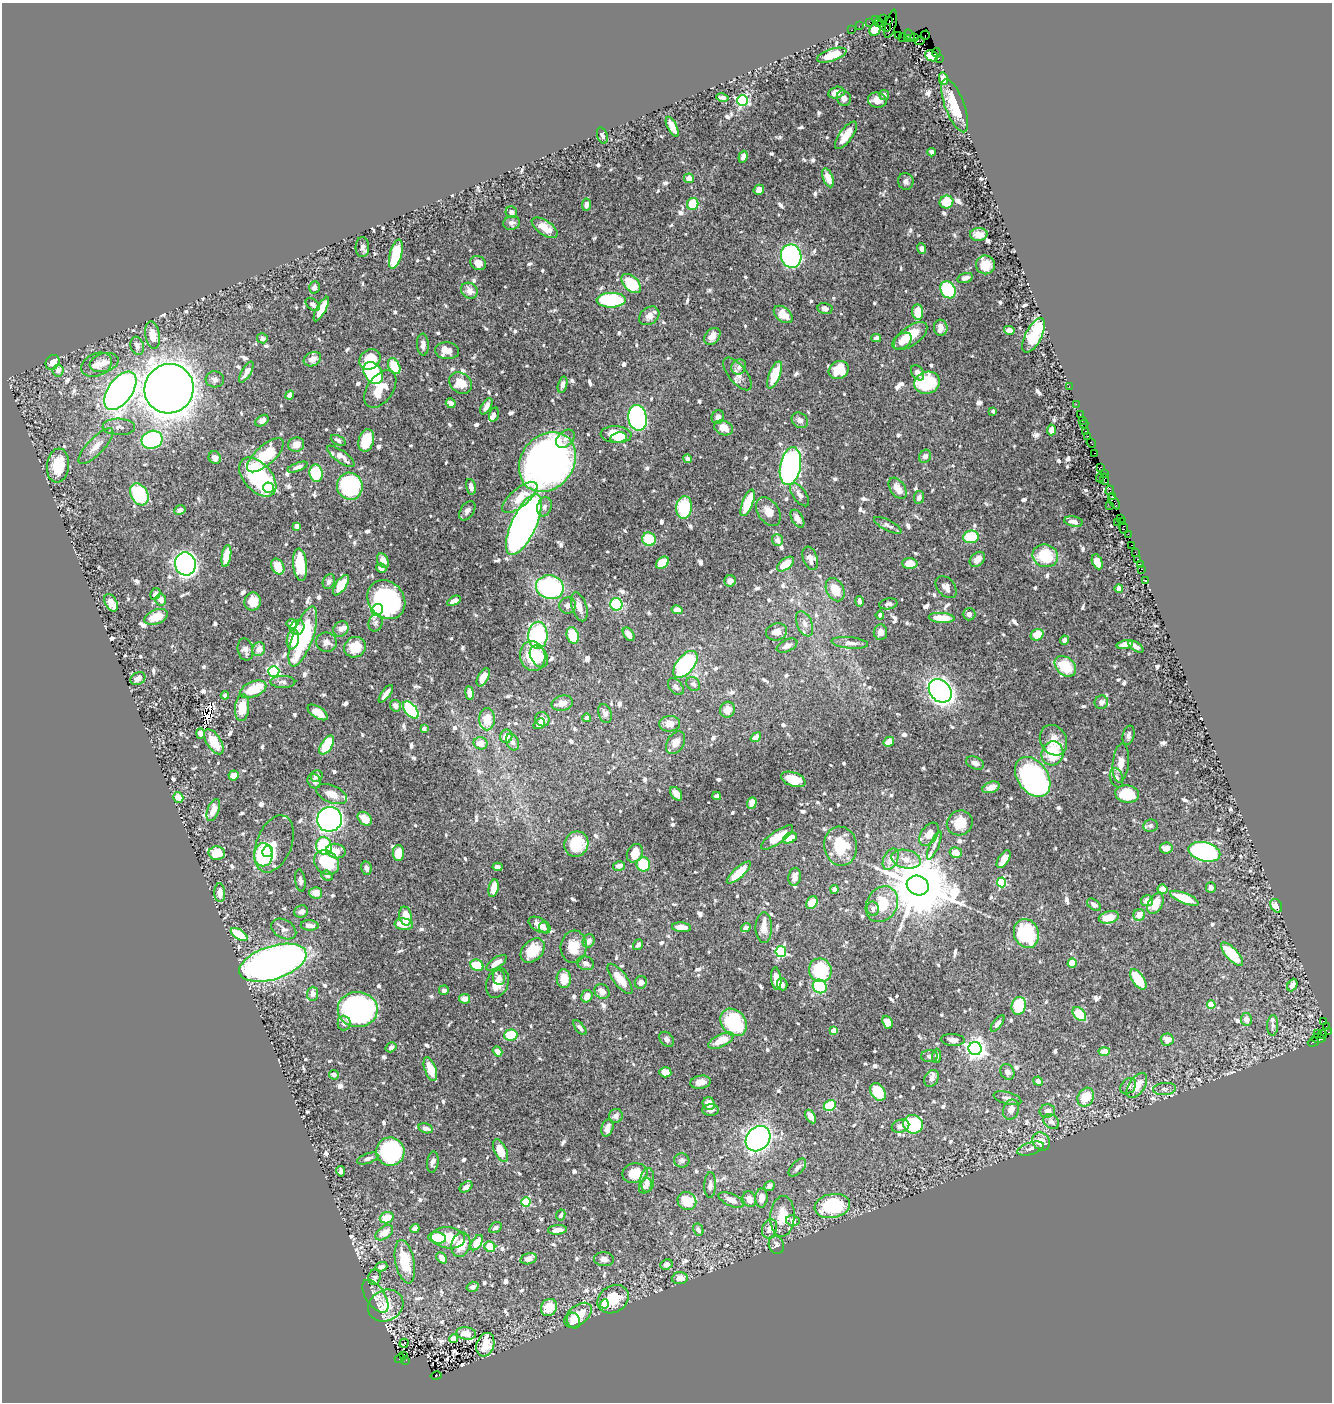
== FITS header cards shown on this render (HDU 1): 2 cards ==
NAXIS1  =                 1330
NAXIS2  =                 1400

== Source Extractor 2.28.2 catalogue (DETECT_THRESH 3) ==
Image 1330 x 1400 px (HDU 1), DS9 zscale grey, 1 PNG px = 1 image px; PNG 1334 x 1404 px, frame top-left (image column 1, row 1400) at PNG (2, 3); each listed source drawn as its Kron ellipse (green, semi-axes under 4 px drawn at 4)
Background 0.477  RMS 0.0091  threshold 0.0274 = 3 sigma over >= 5 px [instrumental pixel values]
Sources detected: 924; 3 with non-positive FLUX_AUTO (blend fragments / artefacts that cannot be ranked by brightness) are neither listed nor drawn; of the other 921, the 500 brightest by FLUX_AUTO listed and drawn (421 fainter detections omitted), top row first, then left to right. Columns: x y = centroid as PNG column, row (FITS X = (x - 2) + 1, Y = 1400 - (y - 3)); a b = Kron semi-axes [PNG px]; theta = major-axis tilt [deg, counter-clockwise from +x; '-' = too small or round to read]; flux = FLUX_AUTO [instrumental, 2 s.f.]
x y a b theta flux
876 19 3 3 - 22
884 19 3 2 - 20
889 20 2 2 - 52
869 22 3 2 - 17
878 22 4 2 - 16
891 24 15 5 75 24
859 26 2 2 - 5.9
886 28 3 2 - 270
851 30 2 2 - 5.2
875 30 6 5 - 11
909 35 6 3 -58 27
925 35 5 3 - 18
899 36 3 2 - 13
903 37 2 2 - 7.8
915 37 3 3 - 10
907 38 2 2 - 7.4
920 41 5 3 - 130
936 53 4 2 - 16
832 55 15 6 19 17
931 56 7 5 -25 22
939 58 3 2 - 6.5
943 79 6 4 -78 3.9
836 93 8 6 13 5.9
884 95 5 5 - 2.1
722 98 6 3 -12 2
844 98 8 7 - 3.4
877 100 9 7 -13 6.6
742 101 5 5 - 85
955 106 28 9 -69 18
672 127 11 4 -63 8.3
846 135 16 6 54 13
602 136 8 5 -70 2.3
932 152 4 4 - 3.2
743 157 6 4 71 3.8
689 178 5 5 - 5.7
828 178 10 5 -68 8.8
906 181 8 8 - 2.5
759 190 5 5 - 4.9
946 202 7 6 - 17
693 204 6 5 - 20
586 205 6 4 84 2.6
511 212 6 5 - 3.5
512 223 8 6 12 3
545 228 15 7 -34 8.8
979 234 9 6 3 4.8
362 247 10 7 87 2.5
921 249 5 4 - 2
396 254 15 6 75 28
791 256 12 10 -80 160
478 263 8 7 - 3.9
985 265 9 9 - 8.6
965 278 8 5 16 2.9
631 284 11 7 -44 27
315 287 6 5 - 2.5
948 290 9 7 -59 53
469 291 9 7 -34 4.6
611 300 14 7 1 55
313 304 8 5 -41 2.2
825 308 7 5 -13 2.3
321 309 13 4 62 11
918 312 8 5 -85 10
783 314 11 7 -40 7.7
649 316 11 8 38 3.7
941 328 8 7 - 4.5
1009 330 5 4 - 3.8
153 335 14 7 -81 9.4
1034 335 19 8 63 45
712 336 9 7 49 4.4
911 336 19 9 36 17
262 338 5 5 - 2.1
876 338 5 4 - 2
902 341 11 7 34 4.4
423 345 11 6 -86 3
137 346 9 6 -73 3.2
447 351 12 8 -3 7.1
312 359 9 6 23 4.8
370 359 11 9 39 18
53 362 8 6 56 6.2
104 363 14 9 13 5.9
97 365 16 11 22 6.6
394 366 8 5 -65 16
739 367 8 7 - 2.7
58 370 6 5 - 4
839 370 10 8 27 19
246 372 12 4 59 3.8
373 373 12 8 -56 47
918 373 8 6 -58 3.7
737 374 20 9 -51 5.1
775 375 14 5 68 18
215 379 9 8 - 2.5
460 383 12 10 -33 11
927 383 13 11 17 43
562 385 8 4 75 2
1069 386 2 2 - 6.3
169 389 25 24 - 1000
380 389 21 12 55 14
120 391 22 12 54 430
290 395 4 4 - 3.9
451 403 5 4 - 2.4
1076 404 2 2 - 10
486 406 9 4 59 3.8
993 411 4 3 - 2.2
494 414 7 4 75 2.6
1080 415 3 2 - 21
718 417 7 6 - 2.3
638 418 13 9 -79 160
800 420 9 7 -39 3
262 421 7 5 36 3.3
1082 421 2 2 - 6.9
1084 424 4 2 - 5.5
119 427 16 8 -2 3.6
723 428 10 7 -23 7.4
1051 430 5 4 - 3.4
1085 431 3 2 - 27
616 434 15 8 -4 17
1087 436 3 2 - 16
619 437 8 5 10 8.1
565 439 11 7 44 3.1
152 440 11 8 20 68
338 440 8 4 -25 2.4
366 441 11 7 75 17
1091 443 5 3 - 5.7
296 445 8 7 - 4.9
96 446 23 8 46 6.4
1094 453 4 3 - 25
265 455 23 9 42 29
341 456 16 6 -36 5
925 456 7 5 58 2.5
215 458 6 6 - 3.2
688 459 4 4 - 2.4
547 462 32 26 52 420
58 465 17 11 83 18
790 466 19 10 79 140
297 467 10 4 20 2.4
1101 467 3 2 - 9.3
316 473 8 6 -80 29
1104 474 2 2 - 5.3
258 477 23 14 -48 66
1100 478 4 2 - 15
1105 479 6 3 -77 13
350 486 13 12 - 70
471 487 8 4 -75 3.7
268 488 5 5 - 83
898 488 12 7 -55 6.7
1110 490 5 3 - 20
139 494 12 8 -61 33
800 495 13 6 -53 3.2
520 497 21 9 40 13
919 497 6 5 - 2.3
1113 497 3 2 - 15
1114 502 9 4 -57 40
748 503 14 5 68 19
1110 505 2 2 - 6.8
544 507 9 7 72 2.3
684 507 11 8 85 31
180 510 6 4 26 2.8
467 511 11 6 57 3
768 511 16 10 -57 6.7
1120 518 3 3 - 28
797 519 10 5 -59 3.3
1122 521 4 2 - 9.7
1074 522 9 5 -11 2.9
1117 522 2 2 - 10
524 524 33 12 65 580
888 525 15 5 -27 2.5
297 526 4 4 - 3.3
1124 528 6 3 -85 31
1128 534 2 2 - 24
971 537 8 6 7 21
649 539 7 6 - 17
777 540 6 5 - 3.2
1132 545 3 2 - 34
1135 552 3 2 - 3.9
226 556 11 4 81 18
1045 556 13 11 -19 24
810 558 12 7 -71 4.6
977 559 9 6 43 5.2
1138 559 3 3 - 38
383 561 8 5 -59 4.5
1097 562 8 5 -67 6.8
662 563 7 5 39 16
910 563 7 5 -2 8.6
185 564 12 10 -77 360
785 564 10 5 37 11
1140 564 2 2 - 6
300 565 16 6 -85 30
278 566 8 6 -62 9.5
381 568 5 4 - 2.2
1142 569 3 2 - 20
1146 580 2 2 - 4
329 581 8 5 67 2.4
730 581 6 5 - 3.2
341 585 11 5 58 13
550 587 14 12 -13 82
946 587 12 8 -50 5.2
1119 589 4 4 - 3.6
835 590 12 8 -64 11
155 594 6 4 64 2.2
161 600 6 5 - 3.8
386 600 21 17 -50 81
454 601 7 4 31 4.3
859 601 5 3 - 2.1
253 602 9 8 - 9.7
111 603 9 6 -61 8.2
616 604 6 6 - 38
888 604 9 5 12 2.2
568 605 8 8 - 3.6
579 607 15 7 -72 5.4
377 610 6 5 - 73
677 610 6 4 -13 5.9
969 614 6 6 - 3
880 615 4 4 - 2.1
156 617 12 7 22 11
942 618 13 5 -3 12
376 623 9 7 75 2.1
292 624 5 4 - 4.4
805 624 13 7 -67 3.8
297 627 8 7 - 2.9
341 629 8 7 - 3.5
776 632 11 8 16 5
880 632 8 6 84 3.7
629 634 7 5 -56 4.2
538 635 13 9 88 73
573 635 8 6 -72 19
1037 635 6 5 - 9.3
303 637 31 10 70 67
293 639 10 6 79 13
1064 640 4 4 - 2.3
326 642 10 9 - 3.6
850 643 18 6 -6 4.4
1125 644 8 4 12 4.8
787 646 11 6 24 3.6
355 647 11 10 - 12
1136 647 8 4 -34 2.8
259 649 7 6 - 5.2
245 650 11 7 -77 3.6
533 656 15 12 -74 18
539 656 12 8 -60 13
685 664 16 8 51 94
1065 666 12 9 -43 22
274 671 5 5 - 83
483 677 10 5 63 8.7
138 679 8 6 30 4.5
283 682 12 6 -1 2.5
693 684 7 6 - 2.2
676 687 9 6 -49 2.5
253 689 14 7 22 19
940 691 13 10 -48 370
469 693 7 4 -82 4.4
386 694 10 3 53 3.9
225 695 4 4 - 2.2
1101 702 7 6 - 2.6
562 703 11 7 14 4.2
396 706 6 5 - 4
242 708 13 7 85 13
411 710 10 5 -50 68
727 710 8 7 - 5.4
318 712 11 5 -33 7.6
605 713 10 6 -71 2.9
587 718 4 4 - 2.1
487 719 11 8 90 9.6
542 719 7 6 - 4
539 724 6 4 35 2.5
670 724 10 8 2 5.7
424 729 4 3 - 3.6
200 733 5 4 - 4.3
1129 735 10 5 75 2.1
506 736 7 6 - 6.1
756 737 5 4 - 4.3
1053 740 16 13 -59 8.5
214 742 14 7 -58 16
512 742 9 6 -67 2.8
889 742 5 5 - 5.5
481 743 7 6 - 6.5
676 743 12 8 59 5.9
327 745 11 5 58 23
1052 753 12 11 - 25
975 763 9 6 -23 2.9
1121 763 19 8 84 5.7
234 775 5 5 - 5.9
317 776 6 5 - 4.4
1033 777 22 15 -55 130
1116 778 10 6 -73 2.2
793 779 13 7 -20 16
314 781 7 6 - 2.3
991 787 9 5 21 5.7
331 794 16 8 -23 5.6
676 794 7 5 -54 4.4
1127 794 12 8 -10 18
717 796 4 4 - 3.1
178 797 5 4 - 7.9
752 803 6 4 69 7.6
213 810 11 5 70 6.6
330 819 12 12 - 380
365 819 8 5 -44 8.4
960 823 13 12 - 12
1150 826 7 6 - 2.2
929 834 13 8 55 6.1
777 837 19 6 35 12
790 838 7 5 28 7.6
274 844 30 17 69 14
576 844 13 12 - 18
934 845 15 4 66 2.3
324 846 9 8 - 39
841 846 19 16 -80 23
1166 848 6 5 - 5.6
268 851 5 5 - 26
336 851 10 7 -12 7.2
1204 852 16 9 -14 140
217 853 8 6 -2 15
398 853 8 5 -89 8
635 853 10 7 62 10
956 853 6 5 - 6
263 855 11 9 87 80
891 859 11 7 64 6
906 859 15 9 -13 6.7
1004 859 10 5 57 7
327 862 13 11 -44 31
643 864 7 7 - 19
619 866 6 4 14 3.4
497 867 5 4 - 2
366 868 6 5 - 2.1
739 873 15 5 42 15
327 876 6 5 - 2.2
795 877 9 6 81 3.8
300 880 11 5 -82 2.2
1001 882 5 4 - 42
918 886 11 9 -19 6000
1211 887 5 5 - 2.6
494 888 9 5 79 9.1
834 889 4 4 - 2.5
1162 889 5 4 - 6.4
220 893 9 5 -88 5.3
316 893 6 6 - 5.9
1184 898 15 5 -22 21
1147 901 6 5 - 3.8
812 903 7 5 60 12
882 904 19 15 59 22
1155 904 11 7 61 11
1094 905 8 5 -35 2.7
1276 906 7 5 -59 7.4
873 909 7 6 - 2.2
301 912 7 6 - 3.2
1139 915 6 5 - 6.6
406 916 9 6 -78 11
1109 917 10 6 12 8.9
404 924 9 5 -7 9.2
310 925 9 5 -2 4
540 925 12 6 -30 6.7
544 927 6 4 -64 2.3
681 927 9 5 -5 6.1
746 928 5 4 - 2.8
764 928 15 8 -90 5.4
284 929 13 9 -30 3.5
1026 933 14 12 -71 43
239 934 9 5 -33 19
589 941 7 5 64 3.4
638 945 6 4 54 2.3
574 947 16 13 85 13
533 950 14 10 48 14
781 951 5 5 - 66
1232 954 15 6 -47 26
273 963 35 16 18 360
496 963 12 5 34 7.2
586 963 9 6 -21 2.9
1072 963 5 4 - 8.2
477 965 7 5 -28 17
820 970 12 11 - 34
499 977 8 6 -74 3.8
564 979 9 7 -88 11
620 979 18 7 -52 11
776 979 11 5 -83 6.8
1138 979 11 6 -56 17
641 982 6 6 - 2.6
497 983 15 10 69 9.1
782 984 6 5 - 2.1
1292 985 6 4 64 4
820 986 7 6 - 32
444 990 5 4 - 2.1
602 991 8 6 -44 5
313 994 7 5 86 4.3
587 996 6 5 - 4.8
465 999 5 5 - 5.1
1211 1005 4 4 - 17
1019 1006 9 7 76 29
358 1010 20 17 -1 160
1079 1014 8 5 -49 18
1246 1019 6 5 - 4.3
1323 1021 3 2 - 11
734 1022 15 12 -48 42
887 1022 7 5 -67 8.2
344 1023 7 6 - 3.2
998 1023 10 4 53 2.5
1273 1025 10 5 87 2.2
1326 1026 3 2 - 2.4
580 1028 9 4 -50 2.4
833 1031 4 4 - 7.3
1328 1032 4 3 - 18
1318 1033 3 2 - 27
1323 1034 5 3 - 7.3
511 1035 6 5 - 22
1319 1038 7 4 -4 59
667 1039 8 6 -48 2.3
953 1040 12 6 -3 3.3
1167 1040 6 6 - 6.3
721 1041 14 6 26 11
1313 1042 6 4 19 32
391 1047 6 4 33 2.4
975 1049 6 6 - 350
497 1051 5 4 - 4.1
1104 1051 5 4 - 9.6
930 1056 8 6 0 2.1
937 1056 7 4 89 2.1
430 1069 12 5 -70 9.2
665 1072 6 5 - 8.1
1007 1072 8 6 -60 3
334 1075 5 4 - 2.1
931 1078 9 6 63 3.6
1038 1081 5 4 - 2.9
700 1082 10 6 10 5.6
1137 1085 14 8 56 9.5
1128 1086 9 6 50 2.3
1165 1089 11 6 4 2.3
878 1092 9 7 -58 19
1086 1097 10 7 62 14
1008 1098 14 6 -16 3.8
709 1104 6 6 - 6.2
830 1106 6 5 - 26
710 1110 8 5 -1 2.6
1011 1110 10 8 68 5
1047 1111 8 6 9 3.5
616 1116 7 6 - 3.3
810 1116 7 4 -60 3.6
1051 1122 8 6 -40 3.2
913 1124 10 9 - 39
901 1126 9 6 15 3
425 1128 7 5 -15 3.4
607 1128 9 5 72 5
758 1139 14 11 47 250
1041 1141 10 8 -43 7.5
1030 1149 14 6 16 3.2
500 1151 12 6 -65 11
390 1152 14 14 - 110
368 1158 11 5 19 2.3
682 1160 8 7 - 2.1
433 1162 11 5 83 2.3
797 1167 11 6 45 2.8
341 1171 5 4 - 2.2
635 1173 13 10 11 14
647 1180 12 7 86 3.6
710 1185 13 6 87 2.8
645 1186 8 6 59 3.8
769 1186 6 4 39 3
466 1187 7 4 37 2.8
761 1198 9 6 89 6.7
749 1199 8 6 -67 5.6
731 1200 13 6 -24 5.3
687 1201 9 8 - 19
526 1202 5 4 - 36
832 1206 18 12 10 48
561 1215 5 4 - 2.5
782 1216 20 12 86 14
387 1218 7 5 21 12
793 1220 7 5 -12 2.3
495 1228 7 5 32 2.1
415 1229 5 4 - 4.2
769 1229 10 7 69 3.7
557 1230 9 4 5 4.6
698 1230 6 5 - 2.8
384 1233 10 6 36 8.1
437 1238 9 5 -8 23
448 1238 17 10 -7 18
477 1243 8 5 58 9.5
461 1245 12 9 73 10
776 1245 9 7 -69 2.5
490 1247 6 5 - 12
442 1258 6 4 -47 5
528 1259 8 5 16 4.5
604 1259 10 7 -6 3.4
405 1262 22 9 -79 22
666 1264 6 5 - 3.6
381 1267 6 4 19 2.7
375 1277 8 6 77 2.5
680 1278 8 6 5 5.3
473 1287 6 5 - 2.4
375 1296 19 9 -56 5.3
613 1299 16 13 34 17
604 1304 4 4 - 14
386 1306 18 15 28 17
549 1307 9 7 54 15
578 1315 16 9 39 14
573 1321 8 6 -71 11
466 1333 10 6 -8 5.9
453 1339 4 4 - 12
404 1343 5 3 - 4.2
485 1345 12 8 70 9.4
404 1356 3 2 - 8.7
400 1358 5 2 - 9.4
406 1360 2 2 - 23
436 1376 6 3 13 36
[421 fainter detections neither listed nor drawn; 3 non-positive-flux detections neither listed nor drawn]